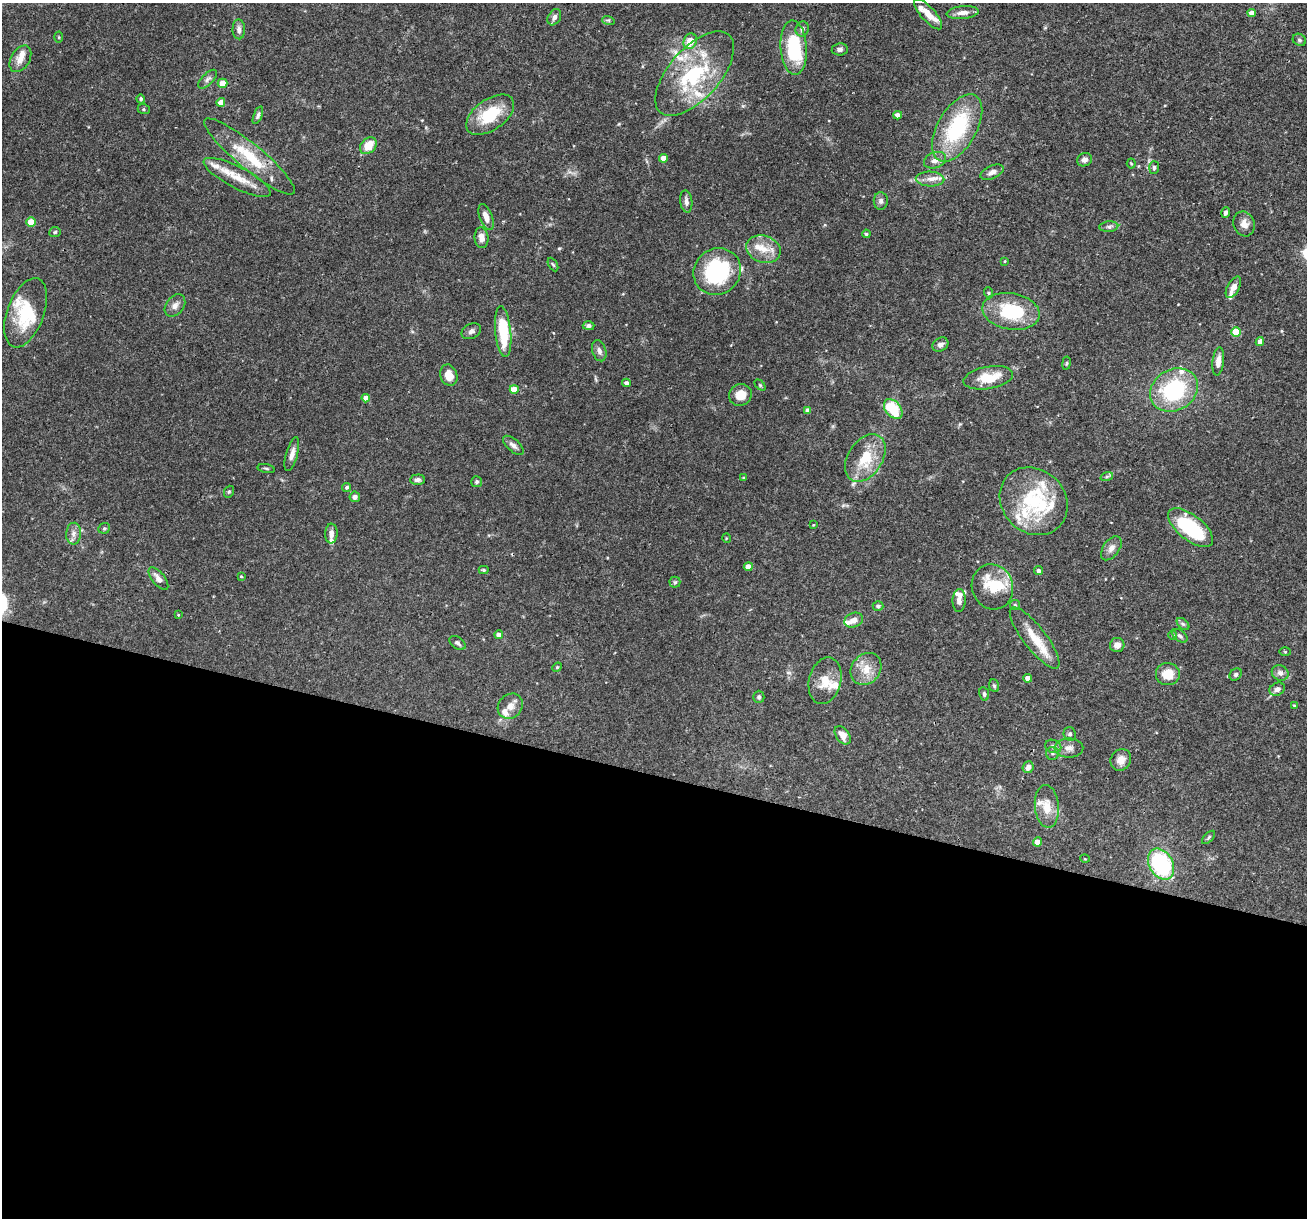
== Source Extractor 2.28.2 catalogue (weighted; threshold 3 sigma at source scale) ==
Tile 14 of 4 x 4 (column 2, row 4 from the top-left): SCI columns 1306-2610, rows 251-1466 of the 5220 x 5237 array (HDU 1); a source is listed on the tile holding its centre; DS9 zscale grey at full resolution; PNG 1309 x 1220 px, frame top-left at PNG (2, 3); each listed source drawn as its Kron ellipse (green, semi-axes under 4 px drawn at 4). Shown black and unused: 37% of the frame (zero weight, under 3 of 4 exposures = <1% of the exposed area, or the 3 px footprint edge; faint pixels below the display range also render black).
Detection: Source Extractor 2.28.2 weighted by HDU 2 'WHT'; one run over the whole footprint, this tile lists its part. Background 0.0756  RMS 0.0036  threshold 0.016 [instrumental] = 3 sigma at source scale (4.5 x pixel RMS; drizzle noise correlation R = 1.50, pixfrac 1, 0.05/0.05 arcsec/px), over >= 5 px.
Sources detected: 164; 1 inside a brighter object's white glare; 1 cosmic-ray / hot-pixel residue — neither listed nor drawn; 27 inside a brighter listed object's ellipse — not listed separately; the other 135 listed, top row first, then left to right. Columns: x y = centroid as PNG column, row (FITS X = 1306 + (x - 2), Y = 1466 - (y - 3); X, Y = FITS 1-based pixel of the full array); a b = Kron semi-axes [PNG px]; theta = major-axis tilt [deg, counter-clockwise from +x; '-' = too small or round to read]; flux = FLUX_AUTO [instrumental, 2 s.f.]
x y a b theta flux
963 13 16 6 5 2.5
1252 13 4 4 - 2.8
928 14 19 7 -48 4
554 17 9 6 59 1.3
608 20 6 4 -17 0.49
239 29 10 6 -88 1.4
802 29 7 6 - 1.1
59 37 5 3 - 0.33
1299 40 7 6 - 0.69
690 41 8 6 67 4.6
794 48 27 13 -86 24
840 49 8 6 6 1
20 59 14 9 59 3.1
695 74 52 25 48 29
207 79 12 5 45 1.2
222 83 5 4 - 6.7
141 99 4 4 - 0.82
221 102 4 4 - 3.3
144 109 6 5 - 0.56
258 115 9 4 69 0.83
490 115 27 15 35 14
898 115 4 4 - 2.1
957 128 37 19 60 30
368 146 9 7 47 6.1
250 156 58 12 -39 16
663 158 4 4 - 4.4
935 160 11 7 21 2
1084 160 7 6 - 1.3
1131 164 5 4 - 0.36
1154 167 6 5 - 0.71
992 172 12 6 24 2
237 177 37 11 -27 7.7
930 179 14 7 -1 2.6
686 201 11 6 -83 1.4
881 201 9 7 -90 1.1
1226 213 5 4 - 0.99
486 217 14 6 -69 2.9
31 222 4 4 - 6.5
1244 224 12 10 -70 2.7
1109 227 9 5 4 0.93
55 232 6 5 - 0.52
866 234 4 4 - 0.66
481 238 10 7 -85 2.7
763 249 18 13 -19 5.6
1005 261 3 3 - 0.31
553 264 7 4 -61 0.54
717 271 24 22 41 34
1233 287 12 6 61 2.6
989 293 5 3 - 0.4
175 305 12 8 51 2
1011 311 29 18 -10 20
26 313 36 18 70 13
589 326 6 4 -1 0.98
471 331 10 7 27 1.2
503 332 26 8 -84 15
1236 332 5 4 - 12
1260 342 4 4 - 2.2
940 344 8 6 30 1.7
599 351 11 7 -73 1.6
1218 361 14 5 83 2.5
1066 363 7 3 81 0.38
449 375 11 8 -70 3.7
988 378 25 11 10 9.2
626 383 4 4 - 1
760 385 6 4 -45 0.47
514 389 4 4 - 7.2
1174 390 25 20 29 30
740 395 12 10 26 4.2
366 398 4 4 - 3.2
893 409 11 7 -50 13
808 411 4 4 - 2.4
513 445 13 6 -41 1.5
292 454 17 6 74 2.2
865 458 26 17 57 11
266 468 8 3 -11 0.49
1107 476 6 4 20 0.51
744 478 3 3 - 0.37
417 480 7 5 3 1.1
477 482 5 5 - 0.69
347 487 5 4 - 0.64
229 492 6 4 68 0.46
355 497 5 5 - 1.3
1034 501 36 31 -44 25
813 525 3 3 - 0.26
104 528 6 5 - 0.56
1191 528 27 12 -39 24
331 533 10 6 87 1.9
74 534 11 7 86 1.7
726 538 5 3 - 0.29
1111 548 13 8 55 2.1
748 567 4 4 - 3.6
484 570 5 4 - 0.48
1039 571 4 4 - 1.1
241 576 4 3 - 0.3
158 579 13 6 -51 2.1
675 582 5 5 - 0.53
992 587 23 20 -71 9.2
959 600 11 6 88 1.8
1015 605 5 5 - 0.45
878 606 5 4 - 0.64
178 615 3 3 - 0.27
854 620 9 7 21 1.9
1183 624 7 4 -44 0.7
499 635 4 4 - 1.8
1173 635 4 4 - 0.4
1180 636 8 5 -38 0.89
1035 638 38 11 -52 7.9
457 643 9 5 -36 0.97
1117 645 7 7 - 2.1
1285 652 5 3 - 0.33
557 667 5 4 - 0.41
866 669 17 14 52 5.5
1280 673 9 7 -31 1.7
1168 674 12 11 - 6.1
1236 674 7 5 47 0.79
1027 678 4 4 - 2.1
825 681 24 16 76 5.9
994 686 6 5 - 0.55
1277 689 8 6 27 1.5
984 694 7 5 -80 0.79
759 697 6 5 - 0.82
1294 705 4 3 - 0.31
510 706 13 11 45 3
1070 734 7 6 - 0.87
843 735 10 6 -53 3.4
1053 746 8 6 -22 0.99
1069 748 14 9 0 2.5
1053 753 6 6 - 0.85
1121 760 11 10 - 2.8
1028 767 6 5 - 2
1047 806 21 12 -85 5.4
1209 837 8 3 46 0.51
1037 842 4 4 - 4.4
1085 859 5 3 - 0.24
1161 864 16 11 -62 37
Overlapping masked pixels (flux is a lower limit): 1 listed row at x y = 250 156